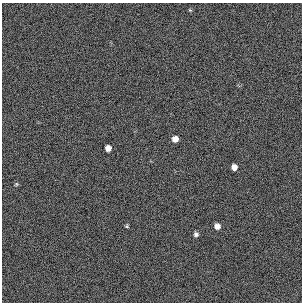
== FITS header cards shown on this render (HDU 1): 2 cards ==
NAXIS1  =                  300 / length of original image axis
NAXIS2  =                  300 / length of original image axis

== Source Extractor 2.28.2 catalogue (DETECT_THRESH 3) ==
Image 300 x 300 px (HDU 1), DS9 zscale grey, 1 PNG px = 1 image px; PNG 304 x 304 px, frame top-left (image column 1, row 300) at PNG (2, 3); no overlay
Background 384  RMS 66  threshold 199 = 3 sigma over >= 5 px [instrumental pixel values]
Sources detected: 8; all 8 listed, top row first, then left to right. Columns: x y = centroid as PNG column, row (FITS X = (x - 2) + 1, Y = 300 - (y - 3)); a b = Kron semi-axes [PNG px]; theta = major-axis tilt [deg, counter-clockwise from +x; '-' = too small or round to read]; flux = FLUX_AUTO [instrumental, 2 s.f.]
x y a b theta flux
190 10 5 4 - 4700
175 139 6 5 - 32000
108 148 5 5 - 26000
234 167 5 5 - 26000
16 184 5 5 - 5800
127 226 5 4 - 5500
217 226 6 5 - 24000
196 234 5 5 - 12000